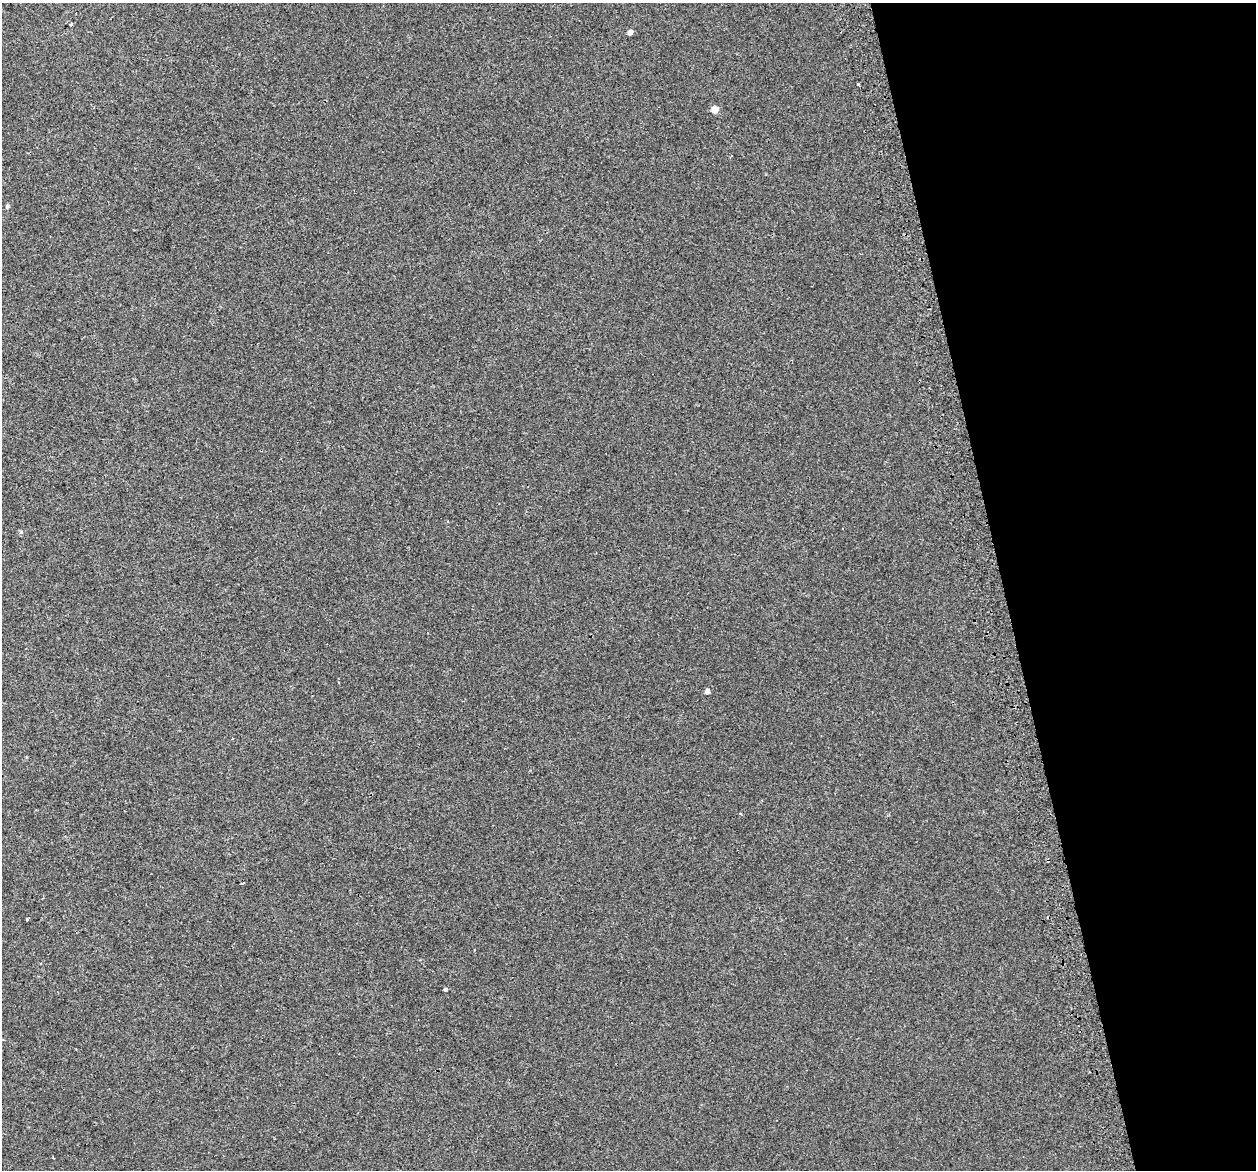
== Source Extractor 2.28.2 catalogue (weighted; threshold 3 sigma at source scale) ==
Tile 12 of 4 x 4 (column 4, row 3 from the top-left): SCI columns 3802-5055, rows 1289-2456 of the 5097 x 4867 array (HDU 1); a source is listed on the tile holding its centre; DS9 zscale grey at full resolution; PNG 1258 x 1172 px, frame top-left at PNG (2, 3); no overlay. Shown black and unused: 20% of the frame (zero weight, under 2 of 3 exposures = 3% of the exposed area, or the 3 px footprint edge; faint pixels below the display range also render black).
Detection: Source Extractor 2.28.2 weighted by HDU 2 'WHT'; one run over the whole footprint, this tile lists its part. Background 0.00356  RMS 0.0041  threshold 0.0185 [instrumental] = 3 sigma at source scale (4.5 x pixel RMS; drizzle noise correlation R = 1.50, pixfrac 1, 0.0396/0.0396 arcsec/px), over >= 5 px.
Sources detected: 14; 2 cosmic-ray / hot-pixel residue — not listed; the other 12 listed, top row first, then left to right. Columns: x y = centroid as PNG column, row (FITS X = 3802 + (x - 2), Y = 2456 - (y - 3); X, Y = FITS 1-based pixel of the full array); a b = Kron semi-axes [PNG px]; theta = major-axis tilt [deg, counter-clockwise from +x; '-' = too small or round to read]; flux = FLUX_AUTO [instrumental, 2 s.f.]
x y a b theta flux
71 24 5 2 - 0.32
630 32 5 4 - 1.6
858 84 3 2 - 1.3
715 109 5 5 - 4.3
7 206 5 5 - 0.66
21 532 5 4 - 0.51
707 691 5 5 - 1.4
232 739 3 2 - 0.29
741 813 4 3 - 0.45
242 883 4 2 - 0.48
27 919 4 3 - 0.39
446 989 3 3 - 3.4